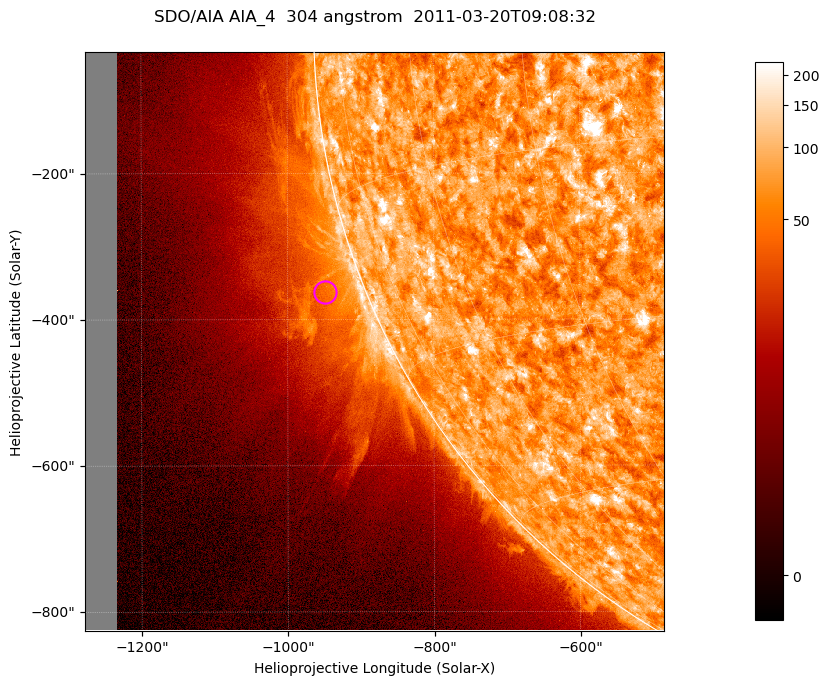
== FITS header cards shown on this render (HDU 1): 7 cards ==
TELESCOP= 'SDO/AIA '           / For AIA: SDO/AIA
INSTRUME= 'AIA_4   '           / For AIA: AIA_ATA1, AIA_ATA2, AIA_ATA3 or AIA_AT
WAVELNTH=                  304 / [angstrom] Wavelength
WAVEUNIT= 'angstrom'           / Wavelength unit: angstrom
DATE-OBS= '2011-03-20T09:08:32.123' / [ISO] Date when observation started; ISO 8
CTYPE1  = 'HPLN-TAN'           / CTYPE1; Typically HPLN
CTYPE2  = 'HPLT-TAN'           / CTYPE2; Typically HPLT

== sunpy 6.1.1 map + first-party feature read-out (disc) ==
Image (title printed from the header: SDO/AIA AIA_4  304 angstrom  2011-03-20T09:08:32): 1320 x 1320 px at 0.6 arcsec/px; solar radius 964 arcsec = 1605 px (partial field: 9.1% of the solar disc is inside the frame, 42% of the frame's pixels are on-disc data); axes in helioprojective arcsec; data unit not stated in the header (colour bar unlabelled)
Orientation: roll -0.132 deg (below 1 deg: not rotated)
Missing data: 5.5% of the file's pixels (0.0% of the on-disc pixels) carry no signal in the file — blank (NaN) pixels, whole columns, Tx -1278..-1232 arcsec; drawn neutral grey and excluded from every search
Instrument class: DISC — disc imager (sunpy class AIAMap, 304 A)
Bright regions (active regions / flare kernels): reference = the on-disc median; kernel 11 px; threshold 5 sigma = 116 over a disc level ~73.1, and >= 1.15x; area >= 1742 px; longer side >= 16 px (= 9.6 arcsec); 0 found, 0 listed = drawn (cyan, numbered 1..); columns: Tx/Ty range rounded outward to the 2 arcsec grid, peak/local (2 s.f.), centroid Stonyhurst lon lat
Off-limb structures (1.02-1.3 R_sun): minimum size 400 px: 6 found; the strongest spans PA ~100..120 deg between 1.02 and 1.15 R_sun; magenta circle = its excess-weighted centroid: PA ~110 deg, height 1.05 R_sun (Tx ~-948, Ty ~-362 arcsec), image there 2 x the reference